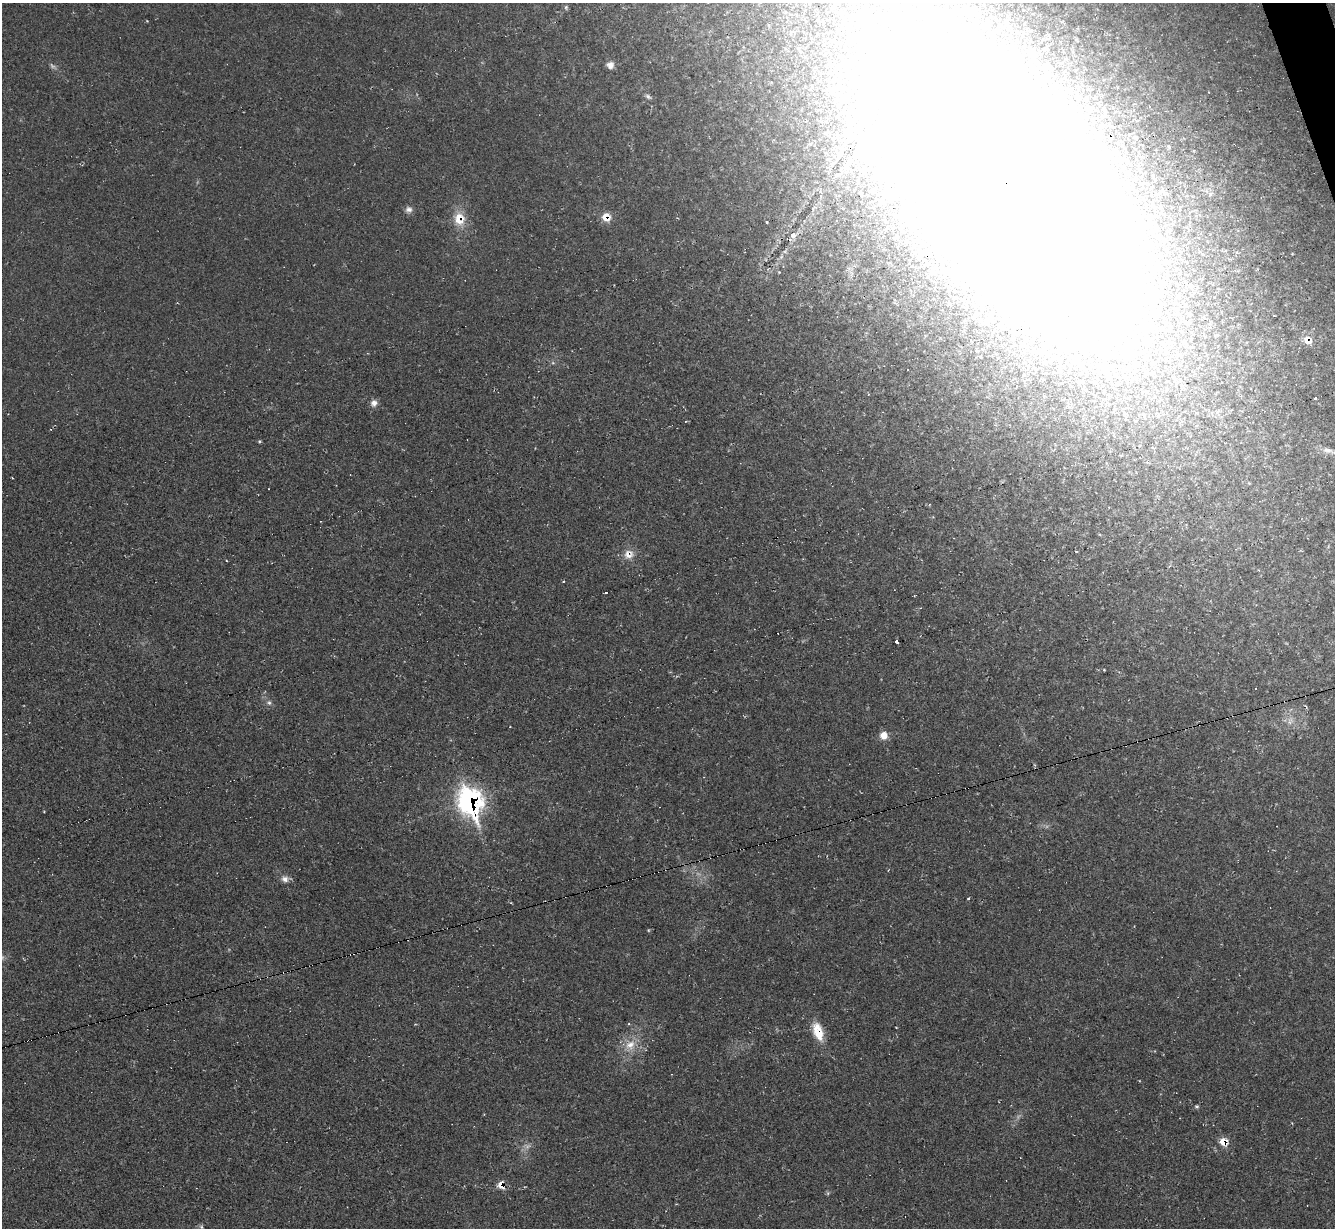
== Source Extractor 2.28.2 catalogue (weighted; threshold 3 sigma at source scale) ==
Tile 10 of 4 x 4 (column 2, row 3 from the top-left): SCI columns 1337-2669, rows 1496-2721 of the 5336 x 5318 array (HDU 1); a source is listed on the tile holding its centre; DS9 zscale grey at full resolution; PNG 1337 x 1230 px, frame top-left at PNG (2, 3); no overlay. Shown black and unused: <1% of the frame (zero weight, under 2 of 3 exposures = <1% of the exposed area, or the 3 px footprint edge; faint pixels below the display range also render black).
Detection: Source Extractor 2.28.2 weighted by HDU 2 'WHT'; one run over the whole footprint, this tile lists its part. Background 0.0503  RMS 0.0068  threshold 0.0305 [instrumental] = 3 sigma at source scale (4.5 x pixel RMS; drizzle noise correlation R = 1.50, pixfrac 1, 0.05/0.05 arcsec/px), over >= 5 px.
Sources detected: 47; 4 too faint to see at this stretch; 5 inside a brighter object's white glare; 5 cosmic-ray / hot-pixel residue — not listed; the other 33 listed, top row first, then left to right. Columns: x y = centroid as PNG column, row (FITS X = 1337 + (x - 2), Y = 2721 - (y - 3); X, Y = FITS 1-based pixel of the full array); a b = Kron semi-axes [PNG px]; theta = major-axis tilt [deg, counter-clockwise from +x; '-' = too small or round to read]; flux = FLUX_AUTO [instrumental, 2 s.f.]
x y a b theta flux
566 7 7 5 89 1.1
610 65 9 8 - 3.7
648 96 10 5 -37 1.7
1004 181 373 109 -51 3200
860 193 3 2 - 0.79
409 209 9 8 - 2.9
606 217 11 10 - 7.5
459 219 16 13 -81 14
793 236 4 3 - 6.4
1307 340 10 8 -50 7.9
1315 398 3 3 - 3.3
374 403 10 8 52 3.5
259 441 4 4 - 0.85
1327 450 17 8 -11 5.2
629 554 14 14 - 7.7
915 595 3 2 - 0.76
920 608 4 3 - 0.7
897 641 3 3 - 4.6
269 703 7 6 - 2
1290 721 11 6 74 3.4
884 735 9 9 - 6.3
470 801 16 12 -70 250
285 879 10 9 - 3.6
968 898 3 2 - 0.69
648 930 5 3 - 0.64
818 1032 22 11 -71 16
630 1045 17 14 60 12
1197 1106 5 4 - 1.1
484 1114 3 3 - 0.45
1224 1142 9 8 - 9
501 1185 10 8 -73 5.9
828 1193 6 4 -89 0.94
201 1227 6 4 -89 1
Overlapping masked pixels (flux is a lower limit): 9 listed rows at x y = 1004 181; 606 217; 459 219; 1307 340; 629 554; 470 801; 818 1032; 1224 1142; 501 1185
Isophote crosses this tile's border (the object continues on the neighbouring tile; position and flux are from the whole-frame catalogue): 2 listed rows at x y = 1004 181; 1327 450